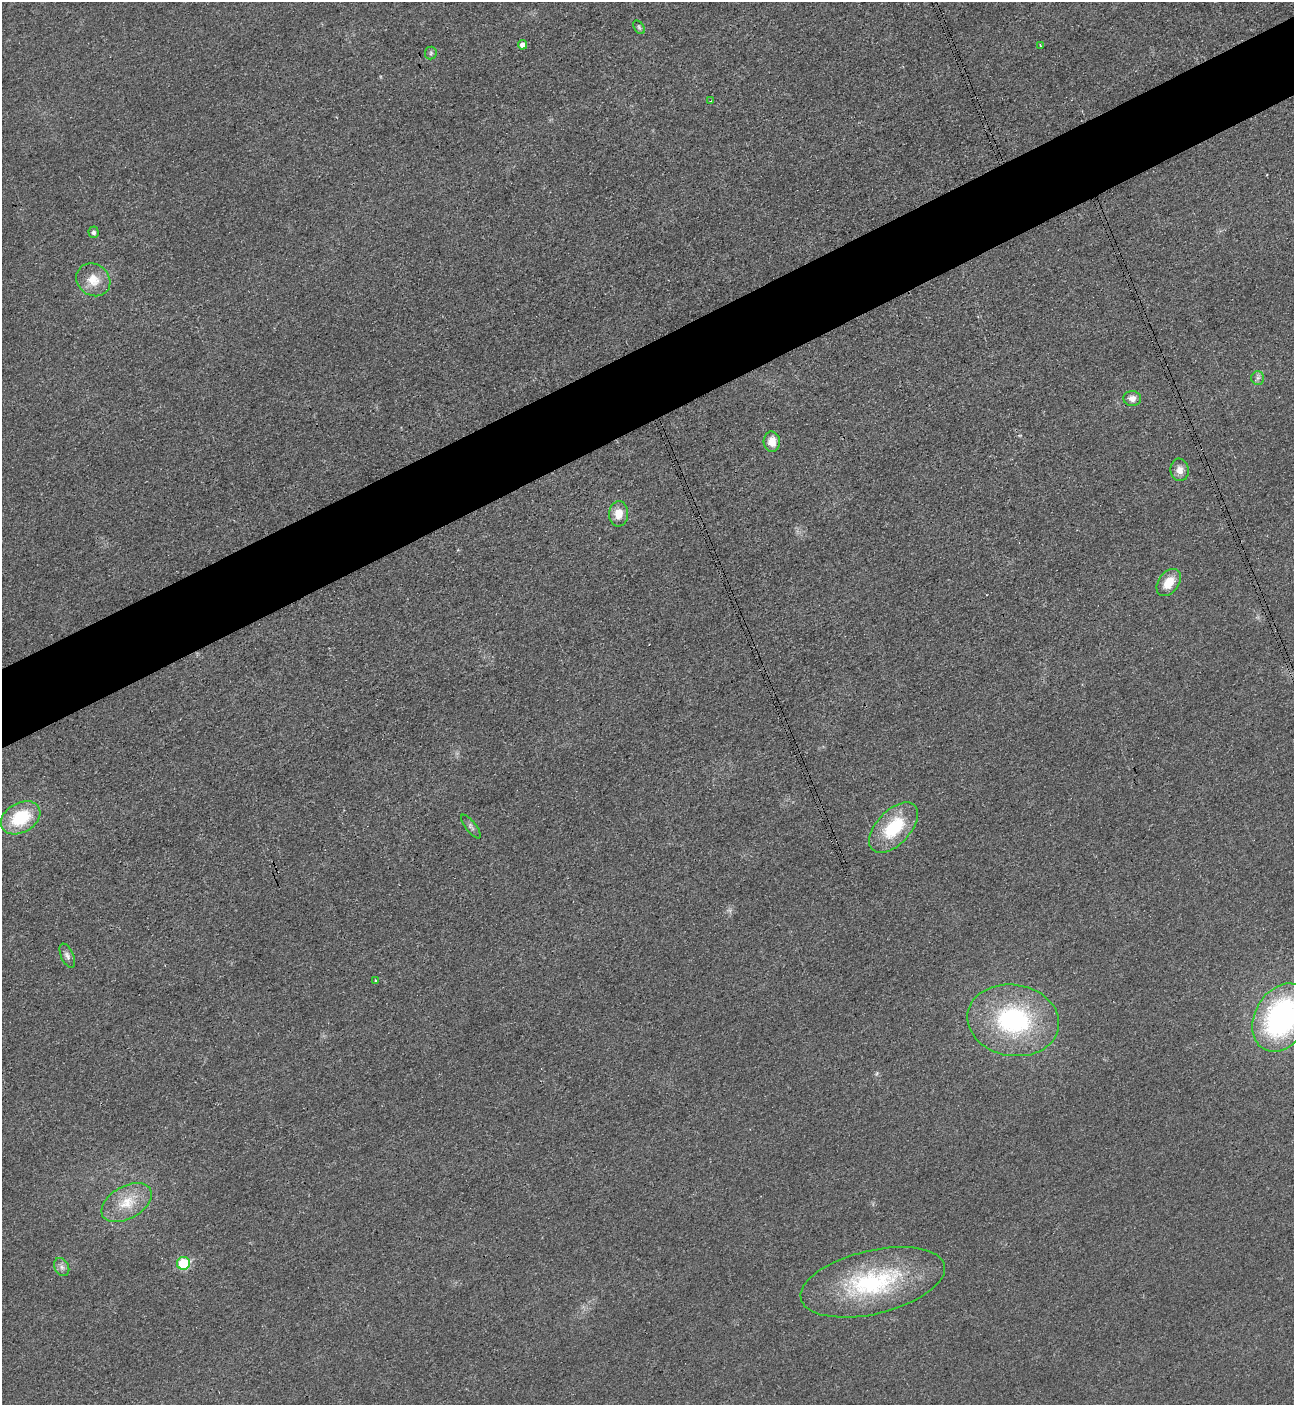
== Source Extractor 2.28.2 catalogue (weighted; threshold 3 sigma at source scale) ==
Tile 10 of 4 x 4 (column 2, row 3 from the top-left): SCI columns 1452-2743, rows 1426-2828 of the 5630 x 5647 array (HDU 1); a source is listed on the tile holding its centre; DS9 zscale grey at full resolution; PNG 1296 x 1407 px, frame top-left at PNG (2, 2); each listed source drawn as its Kron ellipse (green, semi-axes under 4 px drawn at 4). Shown black and unused: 6% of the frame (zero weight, under 3 of 4 exposures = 1% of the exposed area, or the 3 px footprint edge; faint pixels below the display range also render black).
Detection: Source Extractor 2.28.2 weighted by HDU 2 'WHT'; one run over the whole footprint, this tile lists its part. Background 0.0349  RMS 0.0049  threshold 0.0219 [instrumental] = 3 sigma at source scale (4.5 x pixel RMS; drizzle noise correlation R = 1.50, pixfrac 1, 0.05/0.05 arcsec/px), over >= 5 px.
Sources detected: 24; all 24 listed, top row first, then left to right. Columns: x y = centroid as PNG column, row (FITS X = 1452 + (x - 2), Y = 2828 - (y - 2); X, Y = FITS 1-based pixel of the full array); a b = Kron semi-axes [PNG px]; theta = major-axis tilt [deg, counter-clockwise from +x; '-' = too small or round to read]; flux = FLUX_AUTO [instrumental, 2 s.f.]
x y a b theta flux
639 27 8 5 -55 0.94
522 45 5 4 - 2.5
1040 45 3 2 - 0.53
431 53 6 6 - 1
711 101 3 2 - 0.52
93 232 6 5 - 1.4
93 280 18 15 -37 8.4
1258 378 7 6 - 1.4
1132 398 9 7 -6 3.3
772 442 10 8 -86 5.9
1180 470 11 9 -82 3.8
619 514 12 9 85 6.5
1169 583 15 10 54 8.8
21 818 21 14 30 24
471 827 14 5 -52 1.6
894 828 31 17 47 26
67 956 13 6 -65 1.9
376 980 3 3 - 0.48
1282 1017 36 26 60 110
1013 1020 46 36 -9 69
127 1202 27 16 30 13
184 1263 6 6 - 26
62 1267 10 7 -61 1.9
873 1282 74 32 13 64
Isophote crosses this tile's border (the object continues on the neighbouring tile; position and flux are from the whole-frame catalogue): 1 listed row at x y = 1282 1017